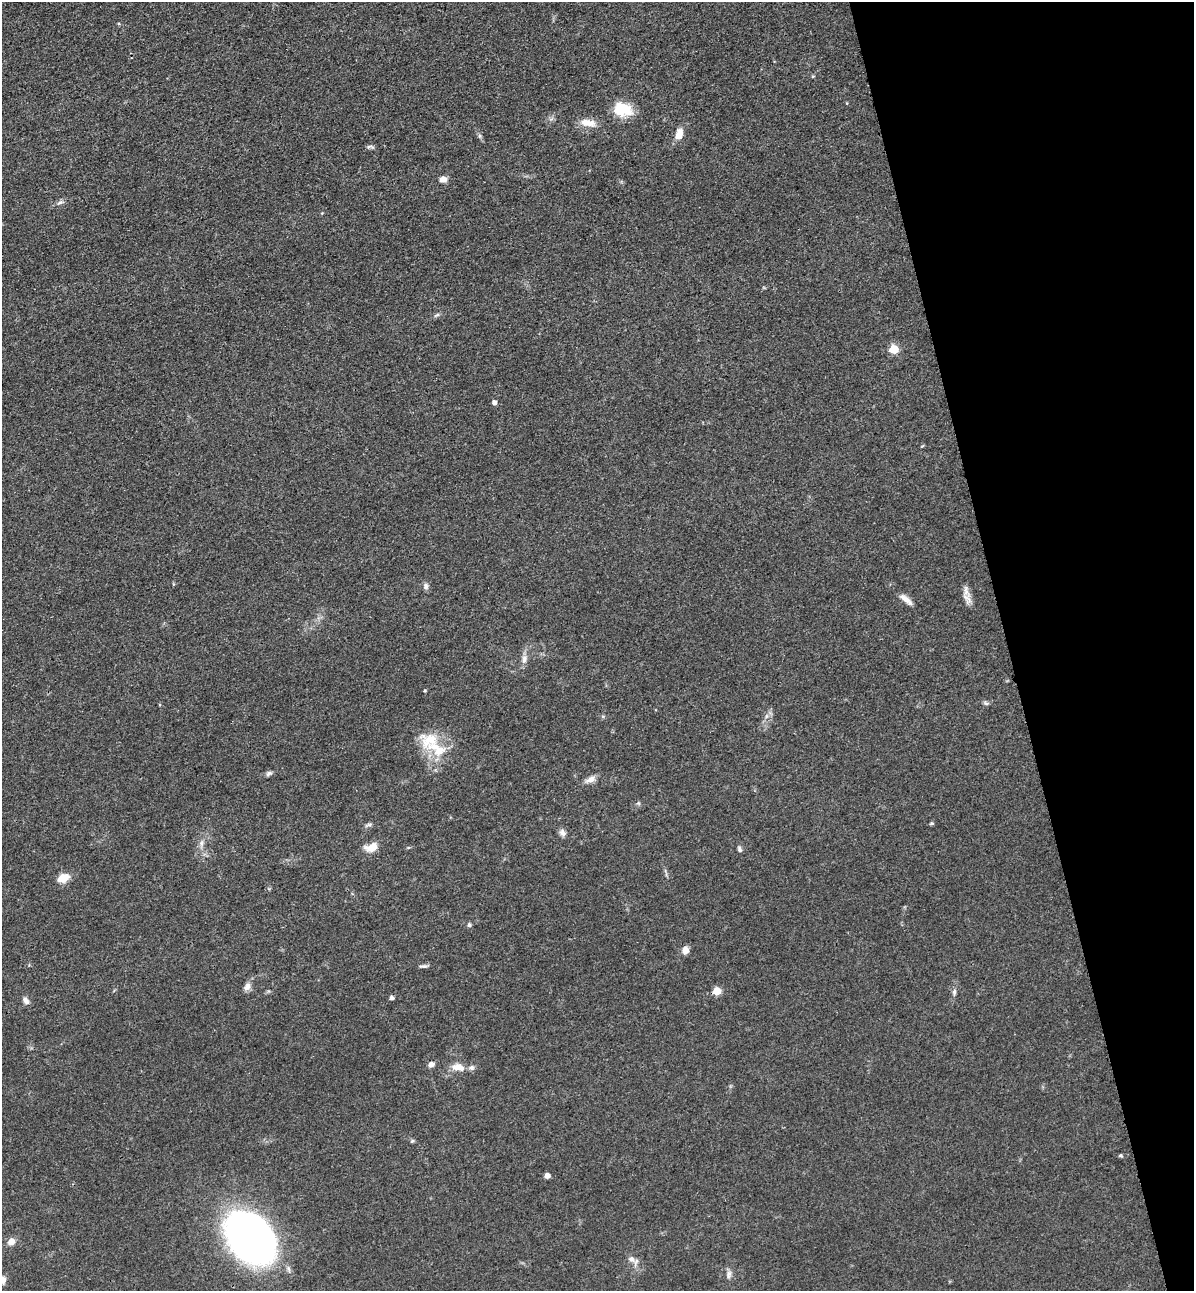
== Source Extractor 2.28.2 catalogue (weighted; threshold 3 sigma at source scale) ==
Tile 12 of 4 x 4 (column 4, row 3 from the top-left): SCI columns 3881-5072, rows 1406-2694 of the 5261 x 5389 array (HDU 1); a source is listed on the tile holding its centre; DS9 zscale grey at full resolution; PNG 1196 x 1293 px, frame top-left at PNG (2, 2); no overlay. Shown black and unused: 16% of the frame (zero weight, under 3 of 4 exposures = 6% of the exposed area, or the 3 px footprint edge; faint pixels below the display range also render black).
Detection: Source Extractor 2.28.2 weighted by HDU 2 'WHT'; one run over the whole footprint, this tile lists its part. Background 0.0538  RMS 0.0057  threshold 0.0259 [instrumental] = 3 sigma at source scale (4.5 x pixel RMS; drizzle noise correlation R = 1.50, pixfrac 1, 0.05/0.05 arcsec/px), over >= 5 px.
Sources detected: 46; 2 inside a brighter listed object's ellipse — not listed separately; the other 44 listed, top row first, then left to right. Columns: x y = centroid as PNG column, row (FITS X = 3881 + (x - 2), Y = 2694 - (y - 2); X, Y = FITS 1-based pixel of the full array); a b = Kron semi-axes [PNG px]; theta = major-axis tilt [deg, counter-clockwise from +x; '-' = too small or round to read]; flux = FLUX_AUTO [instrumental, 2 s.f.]
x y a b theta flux
622 109 19 13 -11 17
587 123 20 9 -8 6.5
679 134 12 7 74 6.1
479 136 6 4 -90 0.99
370 147 12 3 -5 1.2
443 179 8 7 - 3.2
60 202 10 5 28 1.7
437 315 9 4 27 1.2
894 349 5 5 - 23
494 403 5 4 - 2.2
426 586 9 6 -86 1.9
967 598 17 10 -55 4.4
907 600 16 7 -47 3.8
524 659 10 7 74 2.8
986 703 7 5 -42 1.1
766 716 7 4 71 1.3
429 740 28 23 11 19
269 773 8 5 29 1.4
591 779 13 8 24 3.6
638 803 6 4 -44 0.88
931 823 5 4 - 0.77
562 833 10 7 -60 2.2
201 843 9 4 82 1.7
372 847 15 9 14 7.2
739 849 8 5 -76 1.3
63 878 14 9 26 7.1
469 925 6 5 - 1
685 950 9 7 81 3.4
423 966 10 4 3 1.3
247 986 12 8 56 2.9
717 991 5 5 - 13
954 992 10 5 90 1.5
392 998 4 4 - 1.9
26 1001 9 6 -52 2.4
431 1064 7 6 - 2.3
458 1067 16 9 -11 6
412 1141 5 4 - 0.75
1120 1155 6 4 0 0.76
547 1176 4 4 - 3.5
250 1238 54 38 -49 250
11 1242 9 8 - 3.6
631 1259 10 8 -40 3
729 1274 12 6 79 2.3
3 1280 9 7 -76 3.3
Isophote crosses this tile's border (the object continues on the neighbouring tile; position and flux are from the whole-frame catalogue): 1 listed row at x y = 3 1280